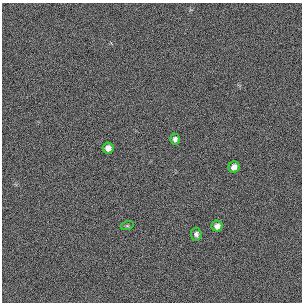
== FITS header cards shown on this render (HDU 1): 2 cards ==
NAXIS1  =                  300 / length of original image axis
NAXIS2  =                  300 / length of original image axis

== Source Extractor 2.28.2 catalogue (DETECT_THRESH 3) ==
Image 300 x 300 px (HDU 1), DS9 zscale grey, 1 PNG px = 1 image px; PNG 304 x 304 px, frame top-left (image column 1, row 300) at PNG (2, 3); each listed source drawn as its Kron ellipse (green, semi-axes under 4 px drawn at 4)
Background 385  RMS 67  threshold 200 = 3 sigma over >= 5 px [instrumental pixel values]
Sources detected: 6; all 6 listed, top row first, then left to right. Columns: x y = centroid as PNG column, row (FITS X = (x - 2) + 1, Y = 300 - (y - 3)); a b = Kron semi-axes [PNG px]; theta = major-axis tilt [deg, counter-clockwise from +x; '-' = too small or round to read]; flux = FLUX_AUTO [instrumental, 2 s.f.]
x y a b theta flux
175 139 5 5 - 13000
108 148 5 5 - 27000
234 167 6 5 - 27000
127 226 6 4 18 6400
217 226 5 5 - 25000
196 234 6 5 - 13000